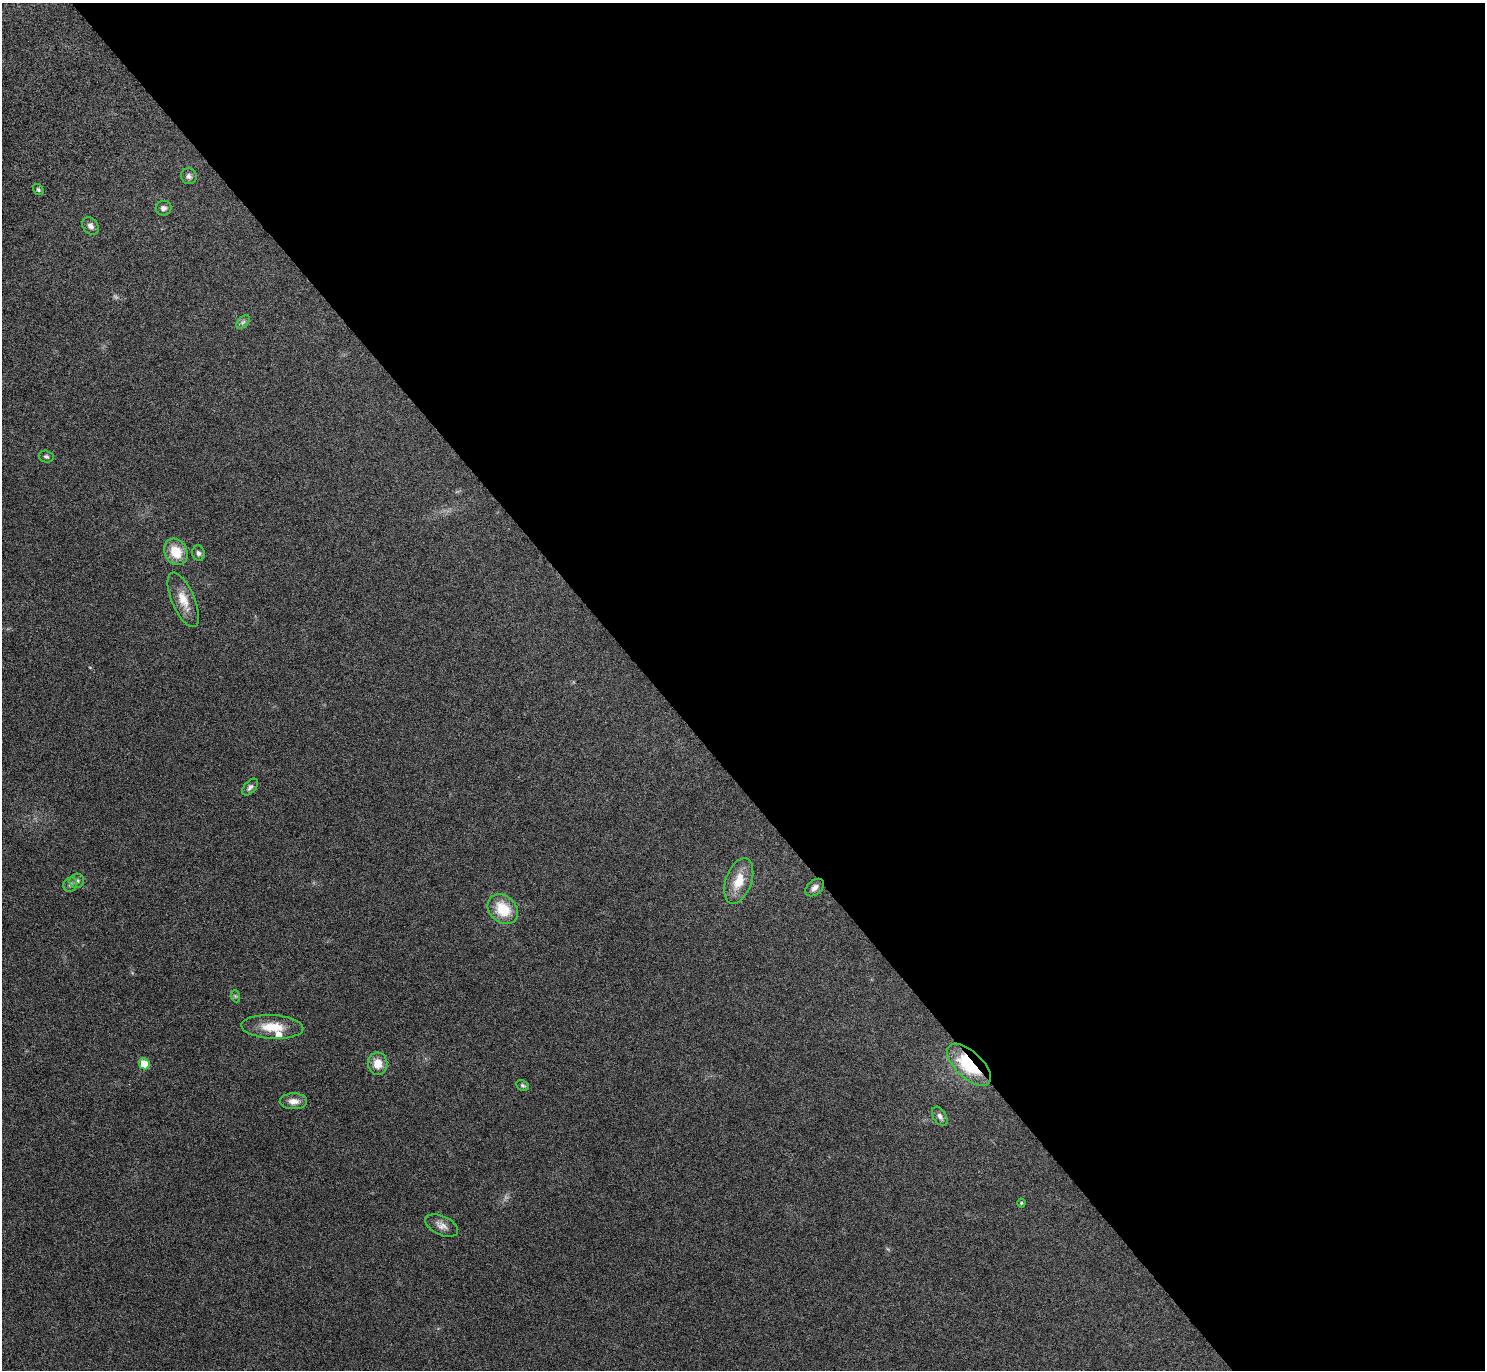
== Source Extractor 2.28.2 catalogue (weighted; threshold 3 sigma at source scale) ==
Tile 8 of 4 x 4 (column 4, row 2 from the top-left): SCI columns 4472-5954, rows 2914-4281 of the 5961 x 5953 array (HDU 1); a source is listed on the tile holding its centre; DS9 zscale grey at full resolution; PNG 1487 x 1372 px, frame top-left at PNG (2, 3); each listed source drawn as its Kron ellipse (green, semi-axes under 4 px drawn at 4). Shown black and unused: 56% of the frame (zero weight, under 5 of 9 exposures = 2% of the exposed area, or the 3 px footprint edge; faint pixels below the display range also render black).
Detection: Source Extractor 2.28.2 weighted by HDU 2 'WHT'; one run over the whole footprint, this tile lists its part. Background 0.0516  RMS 0.0041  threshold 0.0167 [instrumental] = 3 sigma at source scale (4.09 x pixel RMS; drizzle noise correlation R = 1.36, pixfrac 0.8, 0.05/0.05 arcsec/px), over >= 5 px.
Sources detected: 27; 1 too faint to see at this stretch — neither listed nor drawn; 1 inside a brighter listed object's ellipse — not listed separately; the other 25 listed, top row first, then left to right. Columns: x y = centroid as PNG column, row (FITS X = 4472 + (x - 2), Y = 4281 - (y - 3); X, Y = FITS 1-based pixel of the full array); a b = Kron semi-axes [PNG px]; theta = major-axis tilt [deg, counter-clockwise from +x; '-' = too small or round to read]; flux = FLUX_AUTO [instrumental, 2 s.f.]
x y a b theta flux
189 176 8 7 - 1.2
38 189 6 4 -56 0.62
164 208 8 7 - 1.4
90 226 9 7 -52 1.6
243 322 8 5 44 0.95
46 457 7 6 - 0.82
176 552 14 11 -61 7.9
198 553 8 6 -75 1.1
183 600 29 11 -67 6.2
250 787 10 5 48 1.1
77 881 7 7 - 1.4
739 881 24 13 71 7.8
70 885 7 6 - 1.1
815 887 10 7 41 1.7
503 909 17 13 -43 11
235 996 6 4 -71 0.5
272 1027 31 12 -3 8.4
144 1064 5 5 - 7.2
378 1064 11 10 - 4.9
969 1065 27 13 -43 22
523 1085 7 5 -25 0.7
293 1101 14 8 0 2.8
940 1116 10 6 -58 1.5
1021 1203 4 4 - 0.48
441 1225 17 9 -25 2.7
Overlapping masked pixels (flux is a lower limit): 1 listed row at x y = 969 1065